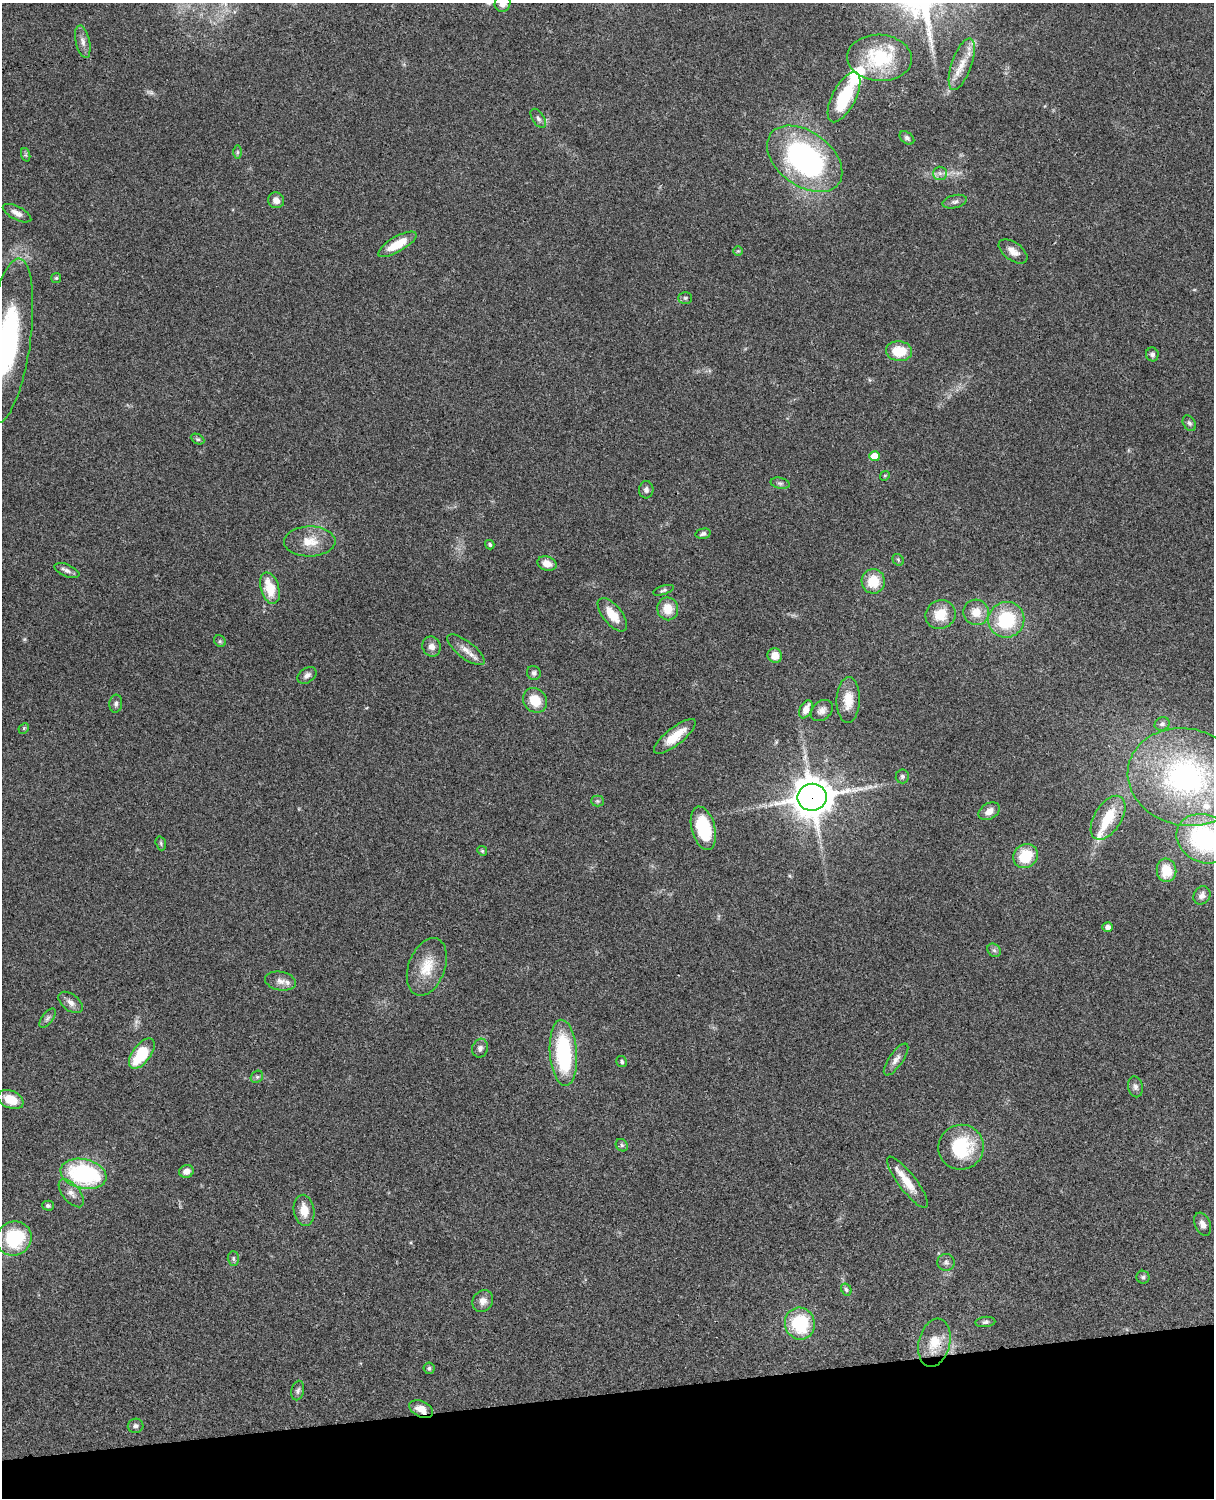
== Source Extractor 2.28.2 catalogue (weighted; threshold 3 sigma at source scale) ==
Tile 10 of 4 x 3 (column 2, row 3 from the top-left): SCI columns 1333-2544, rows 277-1772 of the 5088 x 4927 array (HDU 1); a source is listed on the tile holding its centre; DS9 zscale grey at full resolution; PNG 1216 x 1500 px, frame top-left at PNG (2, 3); each listed source drawn as its Kron ellipse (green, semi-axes under 4 px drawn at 4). Shown black and unused: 7% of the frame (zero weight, under 3 of 4 exposures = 6% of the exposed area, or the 3 px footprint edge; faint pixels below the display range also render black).
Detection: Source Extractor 2.28.2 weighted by HDU 2 'WHT'; one run over the whole footprint, this tile lists its part. Background 0.0782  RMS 0.0058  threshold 0.026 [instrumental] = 3 sigma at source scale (4.5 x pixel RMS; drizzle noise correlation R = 1.50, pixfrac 1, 0.05/0.05 arcsec/px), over >= 5 px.
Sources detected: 114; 2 too faint to see at this stretch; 1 inside a brighter object's white glare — neither listed nor drawn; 6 inside a brighter listed object's ellipse — not listed separately; the other 105 listed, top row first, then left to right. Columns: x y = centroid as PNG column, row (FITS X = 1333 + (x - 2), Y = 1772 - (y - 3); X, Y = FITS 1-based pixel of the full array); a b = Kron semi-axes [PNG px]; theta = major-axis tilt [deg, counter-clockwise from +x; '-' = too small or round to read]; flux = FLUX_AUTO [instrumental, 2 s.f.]
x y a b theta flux
503 3 8 8 - 3.7
83 42 16 7 -77 3.3
879 58 32 23 -4 30
962 64 27 10 70 9.2
844 97 27 11 63 31
538 118 11 6 -57 1.9
907 138 8 5 -39 1.5
237 152 6 4 89 0.96
26 155 7 4 -71 0.92
805 159 42 27 -36 130
940 173 7 6 - 2
276 200 8 8 - 3.6
955 202 12 6 13 2.2
17 213 16 6 -27 4
397 244 22 7 30 12
738 251 5 5 - 0.79
1013 251 16 9 -35 4.8
56 278 5 5 - 0.75
685 298 7 5 -1 1.1
8 341 83 22 82 83
899 351 13 10 -4 14
1152 354 7 6 - 1.7
1189 423 8 6 -60 1.5
198 439 7 5 -26 1
874 456 5 5 - 9.7
885 476 5 4 - 0.69
780 483 9 5 -13 1.5
646 490 9 7 85 2.1
703 534 7 5 13 1.5
310 541 26 15 1 12
490 545 5 4 - 1.3
898 560 6 5 - 0.91
547 564 10 7 -20 5.7
67 571 13 6 -22 2.4
873 581 12 11 - 12
270 588 16 9 -73 15
663 590 11 4 17 1.2
668 609 11 10 - 9.5
976 612 13 12 - 7.9
612 615 20 9 -51 10
940 615 15 14 - 12
1006 620 18 18 - 33
220 641 6 5 - 0.93
432 647 10 9 - 3.7
466 650 22 8 -37 5.6
775 656 7 7 - 6.8
534 673 7 6 - 1.7
307 675 10 7 35 2.6
535 700 13 11 -49 12
848 700 23 11 89 9.7
116 704 9 6 84 1.7
806 709 10 6 65 4.8
822 710 12 9 41 3.2
1162 724 8 6 25 1.8
24 728 6 4 46 0.75
675 736 26 8 39 11
902 776 7 6 - 1.4
1186 777 58 48 -12 130
812 797 15 13 9 1400
597 801 6 5 - 1.1
989 811 11 8 31 3.9
1108 818 24 13 58 17
703 828 22 11 -75 30
1204 839 29 23 -27 76
161 843 7 5 -71 0.95
482 851 5 4 - 0.74
1026 856 13 11 41 18
1166 870 12 10 -83 14
1202 895 9 8 - 3
1108 927 5 5 - 2.9
994 950 7 6 - 1.4
427 967 30 18 70 15
280 981 16 9 -12 4
71 1002 14 8 -37 3.5
47 1018 11 5 53 1.7
480 1048 9 7 72 2.3
563 1053 33 13 -86 56
142 1054 18 9 54 25
896 1059 19 7 55 3.4
622 1062 6 5 - 1
257 1077 7 5 41 1.1
1135 1087 10 7 -79 2.3
11 1099 13 8 -24 11
622 1145 7 5 -47 1.2
961 1147 23 22 - 33
186 1171 7 6 - 4
83 1174 23 14 -12 64
907 1182 31 8 -53 11
71 1193 17 8 -50 4.1
48 1206 6 5 - 1.1
304 1210 15 10 -82 8.3
1203 1224 12 7 -68 3.1
14 1239 18 17 - 33
233 1258 7 5 -89 1.2
946 1262 8 8 - 2.1
1143 1277 6 6 - 1.2
846 1289 6 5 - 1.1
483 1301 11 10 - 3.6
985 1322 10 5 5 1.5
800 1324 16 15 - 35
934 1343 24 15 76 13
429 1368 6 5 - 1.1
298 1391 10 6 77 1.7
421 1409 13 7 -26 5.3
136 1426 8 7 - 1.8
Overlapping masked pixels (flux is a lower limit): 3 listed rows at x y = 812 797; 934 1343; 421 1409
Isophote crosses this tile's border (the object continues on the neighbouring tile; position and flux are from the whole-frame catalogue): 3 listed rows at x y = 503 3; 8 341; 1204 839